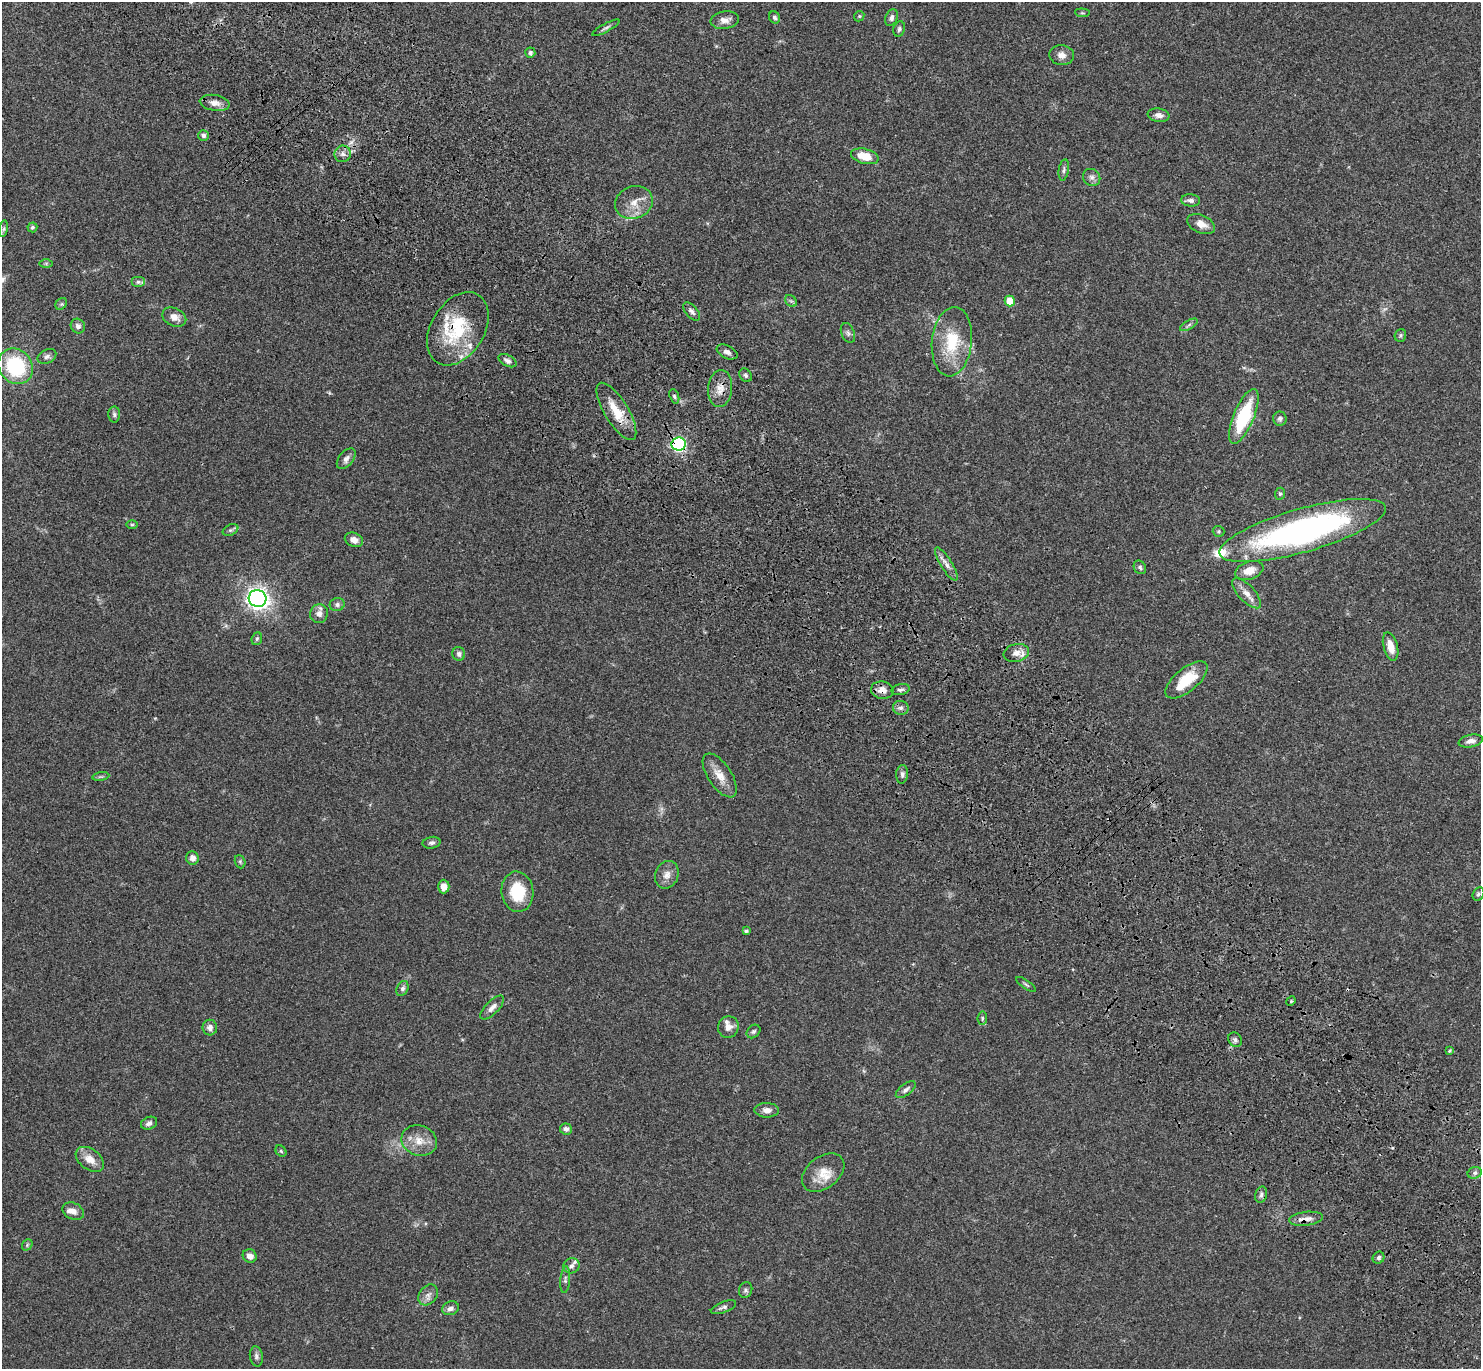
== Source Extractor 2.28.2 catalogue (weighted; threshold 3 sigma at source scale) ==
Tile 6 of 4 x 4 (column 2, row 2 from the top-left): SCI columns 1577-3055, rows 2986-4352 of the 6121 x 6108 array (HDU 1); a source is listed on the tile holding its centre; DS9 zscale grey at full resolution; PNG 1483 x 1371 px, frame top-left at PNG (2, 2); each listed source drawn as its Kron ellipse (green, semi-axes under 4 px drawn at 4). Shown black and unused: <1% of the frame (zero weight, under 3 of 4 exposures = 6% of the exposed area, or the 3 px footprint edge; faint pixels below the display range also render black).
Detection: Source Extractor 2.28.2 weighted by HDU 2 'WHT'; one run over the whole footprint, this tile lists its part. Background 0.0502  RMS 0.0054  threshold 0.0242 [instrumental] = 3 sigma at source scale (4.5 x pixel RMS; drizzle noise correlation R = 1.50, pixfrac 1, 0.05/0.05 arcsec/px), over >= 5 px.
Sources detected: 123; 1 too faint to see at this stretch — neither listed nor drawn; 10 inside a brighter listed object's ellipse — not listed separately; the other 112 listed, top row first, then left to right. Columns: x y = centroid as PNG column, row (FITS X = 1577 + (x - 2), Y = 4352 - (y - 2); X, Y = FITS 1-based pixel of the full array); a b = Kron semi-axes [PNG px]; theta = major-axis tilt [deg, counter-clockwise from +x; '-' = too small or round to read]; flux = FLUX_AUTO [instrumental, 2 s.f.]
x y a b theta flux
1082 13 7 3 -5 0.54
859 16 5 4 - 0.63
775 17 6 5 - 1.3
891 18 8 6 68 1.7
725 20 14 8 9 3.6
606 28 15 4 28 1.4
899 29 8 5 73 1.2
530 53 5 5 - 1.6
1062 55 12 10 -7 3.4
215 103 15 8 -9 3.6
1158 115 11 6 -8 2.8
203 135 5 5 - 1.4
343 154 8 8 - 2.4
865 156 14 7 -14 9.2
1064 170 11 5 81 1.2
1092 177 9 8 - 2.1
1191 200 9 6 -5 2
634 202 19 16 19 7.5
1201 224 15 9 -24 4.5
32 227 5 5 - 0.87
4 229 8 4 81 1
46 263 6 4 0 0.75
138 282 7 5 0 1.1
791 301 6 5 - 1
1010 301 5 5 - 12
61 304 6 5 - 0.88
692 311 11 6 -49 1.9
174 317 12 9 -25 4.1
1189 325 10 4 29 1.2
78 326 7 7 - 2.1
458 329 40 26 58 30
848 333 10 6 -67 1.6
1400 335 6 5 - 1.1
952 342 35 20 84 22
727 352 11 6 -24 2.3
47 356 10 6 27 1.6
508 361 10 5 -29 1.8
16 366 19 16 -53 39
746 375 7 5 -52 1.1
720 388 18 12 84 5.8
674 396 7 4 -71 0.99
616 411 33 12 -58 12
114 414 8 6 -90 1.2
1244 416 29 10 67 32
1280 419 7 7 - 1.5
678 444 7 6 - 100
346 459 12 7 51 2.4
1280 494 6 5 - 0.74
132 525 6 4 0 0.61
230 530 8 5 26 1.1
1302 530 86 21 16 160
1219 531 6 5 - 0.77
354 540 9 7 -22 3.3
946 564 19 5 -59 3.2
1140 567 7 5 -57 1.1
1249 571 14 9 19 6.3
1247 593 19 8 -47 4.6
258 598 9 8 - 230
337 604 7 6 - 1.5
319 614 9 9 - 3.2
257 639 6 5 - 0.9
1391 646 14 7 -74 6.1
1016 653 13 9 13 4
459 654 7 6 - 1.5
1186 680 25 11 40 15
882 690 11 8 -8 3.8
900 690 9 5 10 1.4
901 708 8 7 - 1.8
1471 741 12 6 11 2.9
902 774 9 6 85 1.6
720 775 25 11 -56 7.5
101 777 8 4 8 0.9
432 843 9 6 11 1.5
192 858 7 6 - 2.7
240 862 7 5 -69 0.82
667 875 14 11 68 4
444 887 7 6 - 3.9
517 892 20 16 -84 18
1478 894 7 5 57 0.95
746 931 4 3 - 1.1
1026 984 11 3 -35 0.81
402 988 8 5 65 1.5
1291 1001 5 4 - 0.6
492 1007 15 6 45 3
982 1018 7 4 83 0.84
728 1027 11 10 - 3.6
210 1028 8 7 - 2.4
754 1031 7 6 - 1.2
1235 1040 8 6 -54 1.6
1449 1051 3 3 - 0.63
906 1090 12 5 38 2
767 1110 12 7 -1 3.5
149 1123 8 6 24 2
566 1129 6 5 - 1.9
419 1141 18 15 -20 7.6
281 1151 6 5 - 0.86
90 1159 16 10 -36 6.1
823 1173 24 16 37 8.6
1475 1173 7 5 21 1.4
1261 1195 8 6 74 1.6
73 1211 11 8 -26 3.1
1306 1219 17 7 7 3.7
27 1245 6 4 49 0.82
250 1256 7 6 - 3.2
1379 1258 6 5 - 1.1
571 1266 8 7 - 2.1
565 1280 13 5 85 1.6
746 1290 8 6 69 1.2
428 1295 11 8 51 2.9
723 1307 13 5 21 1.7
450 1308 8 6 23 2.2
256 1356 10 6 -80 1.6
Overlapping masked pixels (flux is a lower limit): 6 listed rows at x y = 458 329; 720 388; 616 411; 678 444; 882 690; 1306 1219